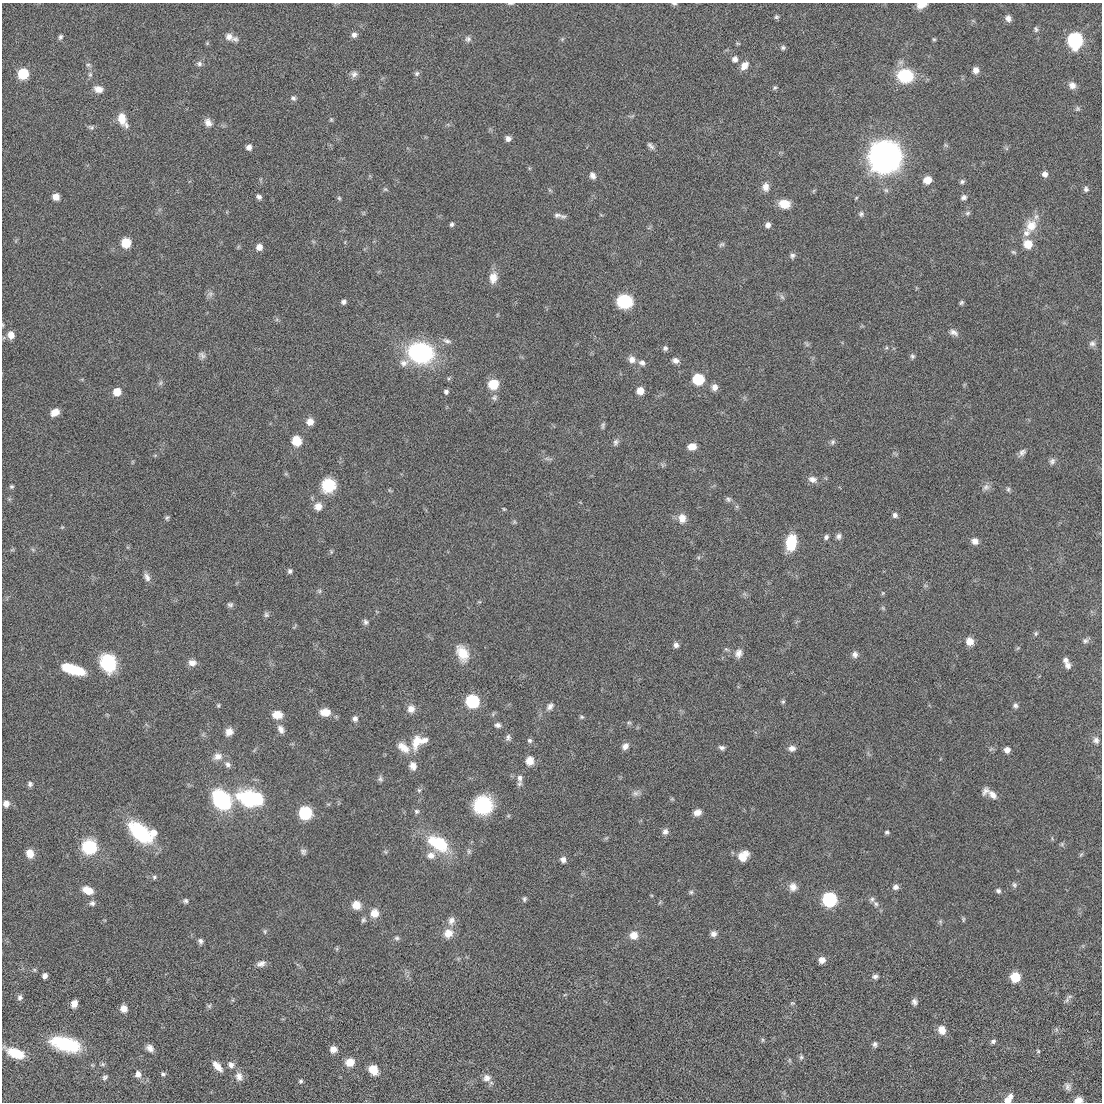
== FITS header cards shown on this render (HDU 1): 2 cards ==
NAXIS1  =                 1100 / length of data axis 1
NAXIS2  =                 1100 / length of data axis 2

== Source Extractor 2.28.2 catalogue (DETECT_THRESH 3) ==
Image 1100 x 1100 px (HDU 1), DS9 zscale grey, 1 PNG px = 1 image px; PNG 1104 x 1104 px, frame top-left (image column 1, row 1100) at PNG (2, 3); no overlay
Background -0.0897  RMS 5.2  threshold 15.5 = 3 sigma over >= 5 px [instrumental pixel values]
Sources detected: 274; all 274 listed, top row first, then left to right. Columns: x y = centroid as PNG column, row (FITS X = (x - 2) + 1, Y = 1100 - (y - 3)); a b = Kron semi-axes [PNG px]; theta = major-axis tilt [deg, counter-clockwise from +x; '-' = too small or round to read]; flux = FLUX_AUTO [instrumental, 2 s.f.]
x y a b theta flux
510 3 9 3 0 560
674 4 7 3 0 550
921 5 10 6 16 3600
776 17 6 5 - 620
1008 18 7 6 - 1600
1036 29 7 5 -75 700
354 35 7 7 - 1400
60 37 7 5 66 820
229 37 11 9 -33 2200
235 39 8 7 - 1200
468 39 8 8 - 1100
562 39 5 5 - 480
934 39 5 4 - 450
1075 40 8 8 - 83000
207 43 5 5 - 420
783 48 7 6 - 760
735 59 7 6 - 1600
199 64 8 7 - 1100
88 65 9 5 -10 780
744 65 11 8 51 2900
976 70 8 7 - 2100
417 73 7 6 - 780
23 74 7 7 - 20000
90 74 7 6 - 840
354 74 10 8 3 1500
905 76 13 11 -7 21000
1072 85 10 9 - 2000
775 88 7 5 42 570
98 89 11 8 -16 2600
293 98 7 7 - 920
1077 109 7 6 - 740
122 119 16 8 -65 5400
331 120 6 4 -70 510
208 122 11 9 -57 2100
91 127 9 6 -27 840
508 138 6 6 - 1500
946 145 8 3 -45 430
651 146 11 5 -45 1100
249 147 6 5 - 1800
885 157 29 28 - 100000
529 168 6 3 -72 370
1045 174 7 6 - 1500
592 175 9 7 -64 1500
927 180 8 7 - 3900
962 182 6 6 - 740
766 187 11 8 -84 2500
385 189 7 5 -17 530
1086 189 8 7 - 1000
550 190 8 3 -45 430
56 197 6 6 - 3400
259 197 6 5 - 1100
964 197 7 6 - 1100
339 198 5 5 - 520
784 204 11 8 -7 6500
968 213 8 5 27 730
861 214 7 7 - 940
557 215 12 7 1 1500
451 224 5 4 - 760
768 225 6 5 - 1600
1031 226 17 14 70 6400
1026 233 12 9 29 2400
126 243 7 6 - 12000
722 244 8 5 30 710
1028 244 10 9 - 4800
259 247 6 6 - 2600
1013 252 8 5 -26 620
792 256 8 7 - 990
493 278 15 10 78 3600
210 294 10 6 -8 1100
782 297 9 4 -54 830
625 301 13 11 -2 16000
343 302 5 4 - 1100
961 303 5 4 - 670
3 325 6 3 -72 340
953 332 12 7 -25 1700
11 335 9 8 - 2700
447 341 14 7 -15 1400
1092 343 9 8 - 1300
807 344 7 5 -46 660
665 348 6 6 - 860
421 353 18 14 -13 61000
202 355 10 7 -51 1200
912 356 7 6 - 790
632 359 8 8 - 2300
676 361 9 7 -18 1500
404 363 13 9 24 2400
642 363 9 7 -18 1400
698 379 7 7 - 24000
160 383 8 5 72 740
493 384 9 9 - 7900
714 387 8 7 - 2100
640 391 6 6 - 4400
117 392 7 6 - 5500
446 392 5 5 - 920
494 397 10 7 46 1100
55 412 9 6 32 2900
310 422 8 7 - 2800
603 425 11 4 77 750
296 441 10 9 - 6200
616 442 10 7 65 1100
832 442 8 6 64 860
692 447 9 7 9 3300
1022 452 12 7 46 1500
548 459 14 3 -8 800
1052 461 9 8 - 1300
662 465 7 4 -71 520
812 479 12 8 -15 2100
328 485 17 16 - 9600
11 487 5 5 - 580
986 487 11 9 25 1600
1008 489 7 5 -77 710
390 490 7 4 -45 450
728 499 8 7 - 900
318 506 9 8 - 3100
504 509 4 4 - 340
895 515 6 6 - 1200
167 518 7 5 52 650
682 518 12 10 -85 3100
514 522 6 4 -89 500
62 527 4 4 - 360
839 536 8 7 - 1200
826 537 6 5 - 1000
975 541 8 7 - 2000
791 542 17 10 81 11000
12 550 7 4 19 440
33 550 6 4 -20 490
331 552 6 5 - 530
290 571 6 6 - 890
147 577 12 7 -67 1700
319 591 7 5 -22 680
883 593 5 5 - 420
479 602 6 4 17 380
230 605 8 6 -1 930
883 608 7 4 -45 510
266 615 8 6 -56 860
366 622 8 6 -73 1000
295 626 8 3 51 390
1036 633 6 6 - 610
970 641 9 8 - 3000
1085 641 8 7 - 1000
676 645 6 6 - 1400
1018 648 6 4 35 420
462 653 20 13 -67 6600
738 653 12 9 71 2200
855 654 8 8 - 1500
1065 660 7 6 - 1300
108 663 17 13 -72 21000
192 663 10 8 -3 2300
1068 665 8 7 - 1500
73 669 21 8 -17 16000
472 701 7 7 - 47000
783 702 6 5 - 560
218 705 6 4 89 510
1015 705 7 7 - 1000
550 706 10 7 49 1600
411 709 10 9 - 2600
325 712 13 10 0 3800
277 715 12 9 -4 3900
582 717 6 4 -1 530
355 719 7 7 - 1200
629 723 6 4 0 520
498 725 7 6 - 1100
281 729 12 8 -60 2000
229 732 10 8 50 2600
508 738 9 7 85 1100
530 740 6 6 - 760
1096 740 9 8 - 1400
418 742 23 15 29 7300
625 746 8 7 - 1800
403 747 18 10 -37 4500
722 748 8 6 -19 1000
792 748 9 7 5 1700
991 749 7 4 34 570
1007 750 6 6 - 1900
217 756 13 10 15 2800
530 761 10 9 - 3300
228 764 10 8 -44 1500
413 766 11 9 -73 2500
520 778 12 7 -90 1800
380 779 8 6 -79 880
30 784 7 6 - 900
419 790 6 6 - 660
985 791 12 7 60 1600
635 793 9 7 11 1400
993 795 13 8 -43 2600
249 799 17 14 -55 24000
258 799 15 10 -73 9000
222 800 24 19 -6 31000
6 804 7 7 - 2500
483 805 17 16 - 21000
417 811 7 7 - 860
697 812 8 7 - 2400
305 813 7 7 - 42000
665 832 8 8 - 1400
887 832 5 5 - 650
140 833 21 12 -42 33000
154 833 7 7 - 2900
606 838 7 4 33 510
439 844 25 14 -31 18000
1062 844 6 5 - 610
89 847 13 12 - 18000
303 852 9 7 -55 1000
385 852 7 4 -45 520
30 853 9 8 - 3800
1081 854 8 4 48 520
431 855 12 10 9 2600
743 856 11 8 45 5400
563 860 8 7 - 1600
154 877 6 5 - 690
1014 885 8 6 -82 890
793 887 11 10 - 2400
895 887 7 7 - 1400
88 890 11 7 -23 4900
998 891 6 5 - 870
691 892 7 5 1 720
524 899 7 5 81 720
829 899 7 7 - 60000
872 899 7 7 - 980
185 901 6 6 - 800
660 902 6 4 71 440
92 903 7 7 - 1100
876 904 9 6 -60 1200
356 905 9 9 - 4000
374 913 10 9 - 3900
963 919 7 4 -86 500
363 920 7 5 63 790
451 921 12 9 78 2100
940 921 6 5 - 520
265 931 7 5 -84 590
448 933 12 11 - 4000
714 934 8 7 - 1400
634 935 10 9 - 3600
397 938 6 6 - 770
200 941 7 6 - 1100
337 949 6 4 -72 440
822 960 7 7 - 2300
261 964 12 7 17 1800
34 970 6 5 - 540
45 976 5 5 - 1600
875 977 8 6 2 1100
1015 977 7 6 - 14000
20 997 8 7 - 1200
1067 1000 9 6 58 1000
914 1002 8 7 - 1200
792 1003 7 5 18 520
74 1004 7 6 - 2700
209 1006 7 5 81 690
124 1009 8 7 - 2700
1056 1029 6 4 -72 550
942 1030 9 8 - 3700
762 1040 6 4 -90 490
993 1041 6 5 - 900
66 1044 28 13 -14 24000
875 1044 6 6 - 1000
150 1048 9 7 -40 1900
333 1049 7 7 - 2300
1038 1051 5 5 - 450
15 1053 19 9 -22 9300
801 1057 7 6 - 730
789 1060 6 4 -89 470
350 1062 9 8 - 4400
231 1065 10 8 -41 1700
217 1066 14 7 -49 3300
373 1070 10 8 -51 4400
138 1074 8 7 - 1800
163 1074 6 5 - 750
239 1076 13 10 -72 2500
105 1077 7 5 45 780
487 1078 11 10 - 2300
301 1081 6 5 - 620
1068 1087 11 8 -76 1500
1010 1096 7 5 -84 1400
1007 1100 8 7 - 2600
1078 1100 8 6 11 2500
At the frame edge (FLAGS 8, measured only in part): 6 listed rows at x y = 510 3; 674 4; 921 5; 3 325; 1007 1100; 1078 1100